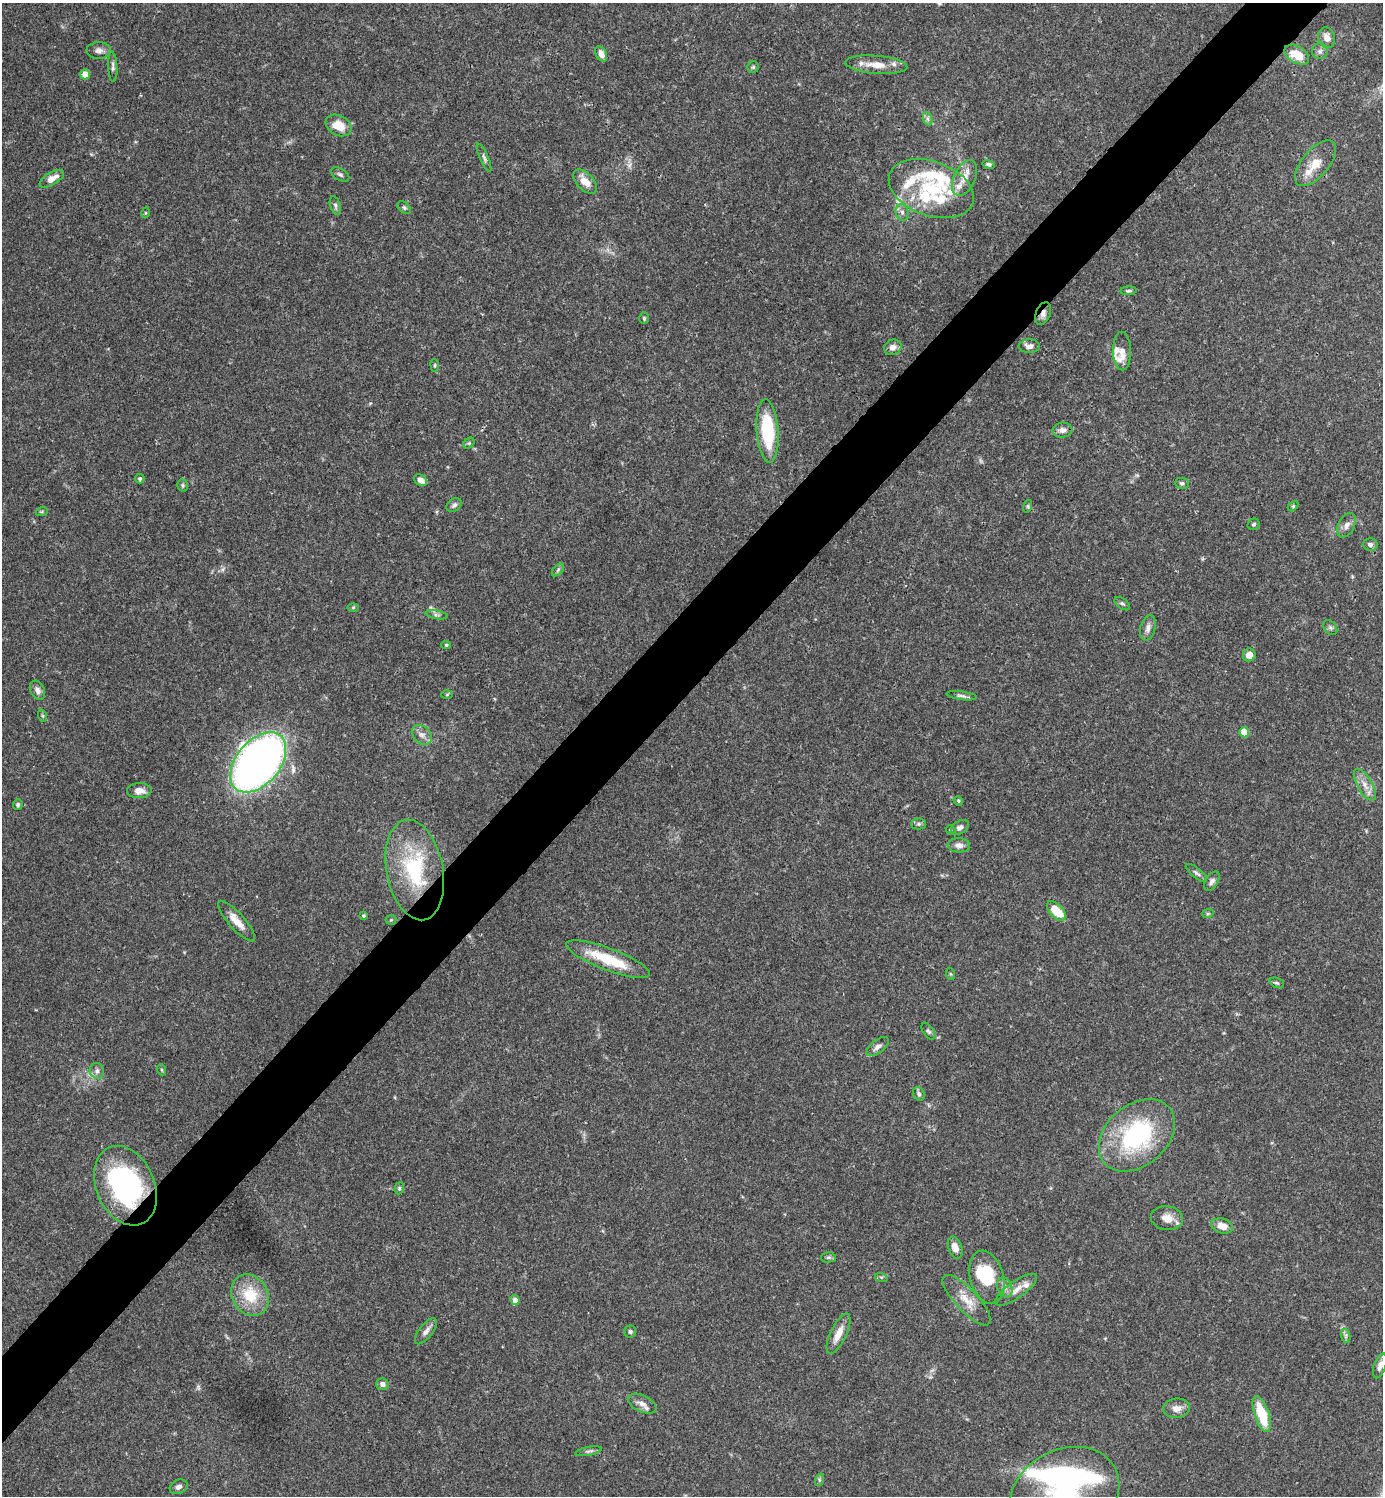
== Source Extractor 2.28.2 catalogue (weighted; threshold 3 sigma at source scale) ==
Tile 10 of 4 x 4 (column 2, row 3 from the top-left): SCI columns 1683-3063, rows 1498-2991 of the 5985 x 5985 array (HDU 1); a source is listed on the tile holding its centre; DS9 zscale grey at full resolution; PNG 1385 x 1498 px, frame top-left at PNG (2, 3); each listed source drawn as its Kron ellipse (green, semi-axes under 4 px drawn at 4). Shown black and unused: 5% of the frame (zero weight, under 3 of 4 exposures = <1% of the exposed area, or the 3 px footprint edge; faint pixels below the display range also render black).
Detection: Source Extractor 2.28.2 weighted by HDU 2 'WHT'; one run over the whole footprint, this tile lists its part. Background 0.153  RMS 0.0046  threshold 0.0206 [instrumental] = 3 sigma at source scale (4.5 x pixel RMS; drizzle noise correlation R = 1.50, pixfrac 1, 0.05/0.05 arcsec/px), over >= 5 px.
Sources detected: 128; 1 too faint to see at this stretch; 4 inside a brighter object's white glare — neither listed nor drawn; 13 inside a brighter listed object's ellipse — not listed separately; the other 110 listed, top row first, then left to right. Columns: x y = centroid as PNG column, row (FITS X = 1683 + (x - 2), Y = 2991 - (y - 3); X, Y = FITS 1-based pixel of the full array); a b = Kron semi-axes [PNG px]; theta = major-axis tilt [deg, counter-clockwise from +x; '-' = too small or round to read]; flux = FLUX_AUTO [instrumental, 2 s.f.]
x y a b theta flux
1327 38 10 8 -71 3.6
99 50 12 8 1 2.1
1320 51 8 7 - 1.7
601 54 8 5 -63 2.9
1297 55 13 8 -30 9.8
876 65 31 9 -5 7.1
113 67 15 4 -87 1.4
753 67 6 5 - 0.76
85 74 5 5 - 7.1
928 119 7 4 -71 1.1
338 125 14 9 -30 7.6
484 158 15 4 -66 1.4
1316 163 28 13 50 9
989 164 6 4 -15 0.95
340 174 10 5 -31 1.1
965 178 19 10 65 5.6
52 179 14 6 31 4.3
585 182 14 8 -45 5.2
931 189 44 27 -20 33
335 205 9 5 -73 1.1
404 208 7 5 -38 0.9
902 212 8 6 -76 1.7
145 213 5 3 - 0.46
1128 291 8 4 4 0.8
1043 313 12 7 67 2.6
644 318 6 4 -89 0.65
1029 346 10 6 -1 2.3
893 347 9 7 24 2.6
1122 351 19 9 -88 4.1
435 365 6 3 -83 0.51
1062 430 10 7 4 2.5
768 431 32 11 -86 30
469 443 6 5 - 0.68
140 479 5 5 - 0.78
421 480 7 5 -36 3.5
1182 483 7 5 -4 0.93
183 485 6 5 - 0.8
454 505 8 6 39 1.3
1028 506 6 4 73 0.62
1293 506 6 4 46 0.56
42 511 6 4 19 0.57
1254 524 6 5 - 0.85
1347 525 13 8 63 2.5
1370 544 7 6 - 1.5
558 570 7 4 46 0.92
1122 604 9 5 -35 1.1
353 607 6 4 1 0.52
436 615 11 3 -9 1
1148 628 13 7 74 2.4
1330 628 8 6 -49 1.2
446 645 4 4 - 0.65
1249 655 6 6 - 3.1
37 690 10 7 -64 2.4
447 695 6 4 3 0.55
962 696 15 4 -7 1.4
43 716 6 4 -71 0.59
1244 732 5 4 - 12
422 735 11 8 -45 2.5
258 762 35 22 50 280
1365 785 18 7 -60 4
139 791 12 7 1 3.5
958 801 5 4 - 0.54
18 804 5 5 - 0.9
919 824 7 5 0 1
960 827 9 6 29 1.8
951 830 5 4 - 0.6
959 845 11 7 -4 2.3
415 870 51 28 -79 42
1196 873 13 5 -39 1.3
1212 881 11 6 59 1.8
1056 911 12 6 -46 10
1208 913 6 4 19 0.6
363 916 4 4 - 0.64
391 920 5 5 - 0.58
236 921 26 8 -48 5.6
608 959 44 11 -21 20
951 974 6 4 -70 0.53
1277 983 8 4 -18 0.83
928 1031 9 5 -57 1.1
878 1047 13 6 37 2.1
162 1070 5 3 - 0.52
97 1071 8 7 - 1.7
919 1094 7 5 -62 1.4
1137 1135 43 30 41 56
125 1186 41 29 -66 82
399 1188 6 4 71 0.7
1167 1218 16 12 -9 4.7
1222 1226 11 7 -16 3.9
955 1248 11 6 -69 4.1
828 1257 7 5 2 0.93
881 1277 6 4 -17 0.65
987 1277 27 17 -75 22
1005 1287 10 7 -67 2.3
1016 1290 25 8 35 5
250 1295 21 18 -58 15
515 1300 5 4 - 2.8
967 1300 33 11 -47 7.9
426 1331 15 7 52 2.3
630 1331 6 6 - 0.96
838 1334 22 8 65 5
1346 1336 7 4 -73 1
1380 1366 13 6 71 2.6
382 1384 6 5 - 1.9
642 1404 15 8 -25 3.1
1176 1408 13 9 6 3.8
1262 1414 19 7 -71 17
589 1451 14 4 10 1.1
819 1480 6 4 73 0.75
179 1487 9 7 26 1.7
1065 1494 57 44 28 70
Overlapping masked pixels (flux is a lower limit): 2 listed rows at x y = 1043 313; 125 1186
Isophote crosses this tile's border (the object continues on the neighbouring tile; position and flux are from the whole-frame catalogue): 1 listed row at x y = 1065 1494